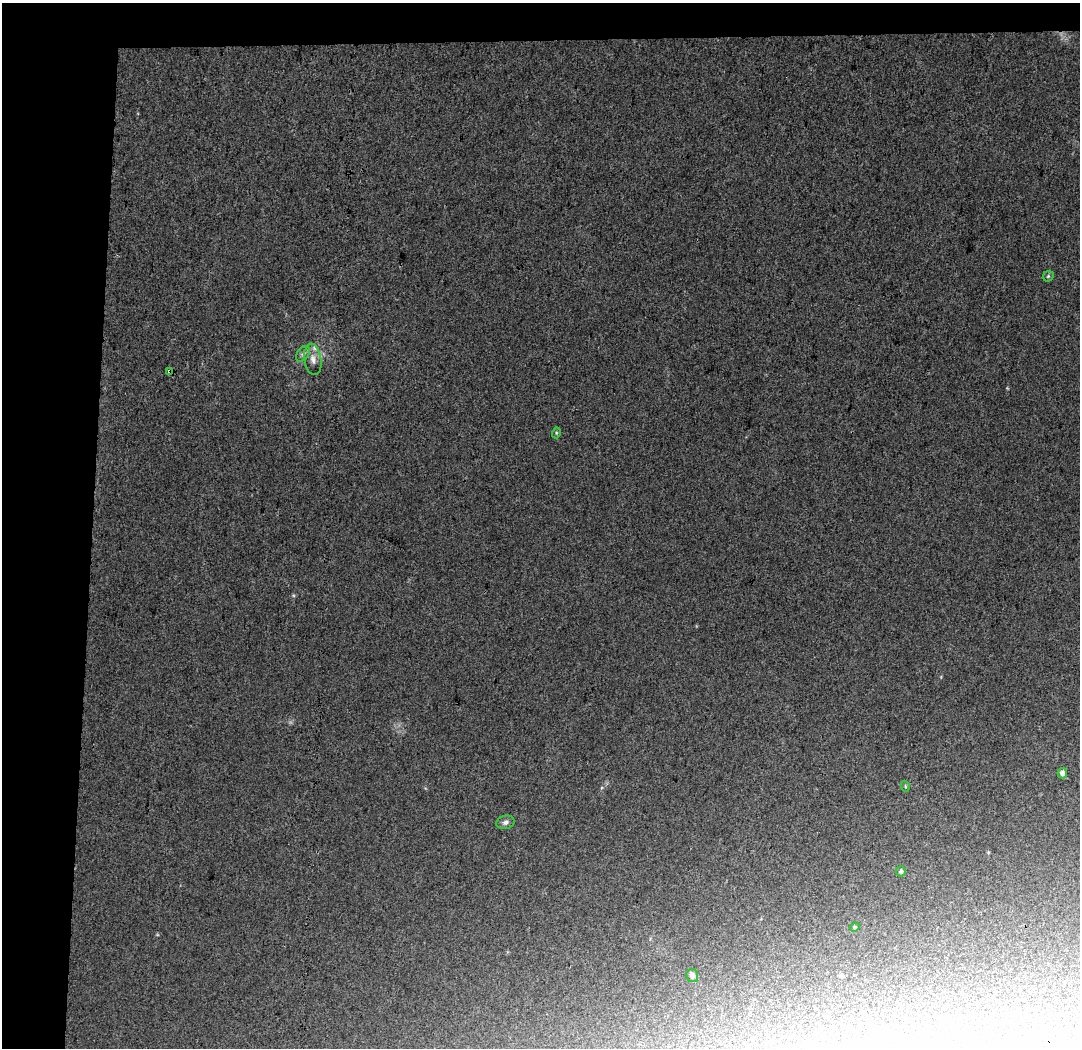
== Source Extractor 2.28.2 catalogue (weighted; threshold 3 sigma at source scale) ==
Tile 1 of 2 x 2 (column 1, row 1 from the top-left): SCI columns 1-1078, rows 1133-2178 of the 2156 x 2267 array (HDU 1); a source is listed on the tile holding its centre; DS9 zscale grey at full resolution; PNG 1082 x 1050 px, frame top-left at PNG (2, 3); each listed source drawn as its Kron ellipse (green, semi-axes under 4 px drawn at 4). Shown black and unused: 12% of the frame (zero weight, under 3 of 4 exposures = <1% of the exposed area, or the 3 px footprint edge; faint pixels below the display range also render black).
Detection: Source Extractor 2.28.2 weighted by HDU 2 'WHT'; one run over the whole footprint, this tile lists its part. Background 0.0267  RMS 0.0088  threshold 0.0394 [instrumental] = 3 sigma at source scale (4.5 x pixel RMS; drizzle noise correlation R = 1.50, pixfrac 1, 0.0396/0.0396 arcsec/px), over >= 5 px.
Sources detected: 11; all 11 listed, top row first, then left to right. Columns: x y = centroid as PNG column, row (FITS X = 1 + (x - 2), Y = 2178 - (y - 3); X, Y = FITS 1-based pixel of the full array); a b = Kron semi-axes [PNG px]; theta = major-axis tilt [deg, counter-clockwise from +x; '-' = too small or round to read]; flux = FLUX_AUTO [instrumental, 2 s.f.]
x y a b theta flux
1048 276 6 5 - 1.2
303 354 9 5 53 2.7
313 359 16 8 -82 7
169 371 3 3 - 4.1
556 433 5 3 - 0.88
1062 773 5 5 - 3.9
905 786 6 3 -72 0.95
505 822 9 6 14 2.9
901 871 5 5 - 1.8
855 927 5 4 - 1.2
692 976 6 6 - 4
Overlapping masked pixels (flux is a lower limit): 1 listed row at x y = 169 371